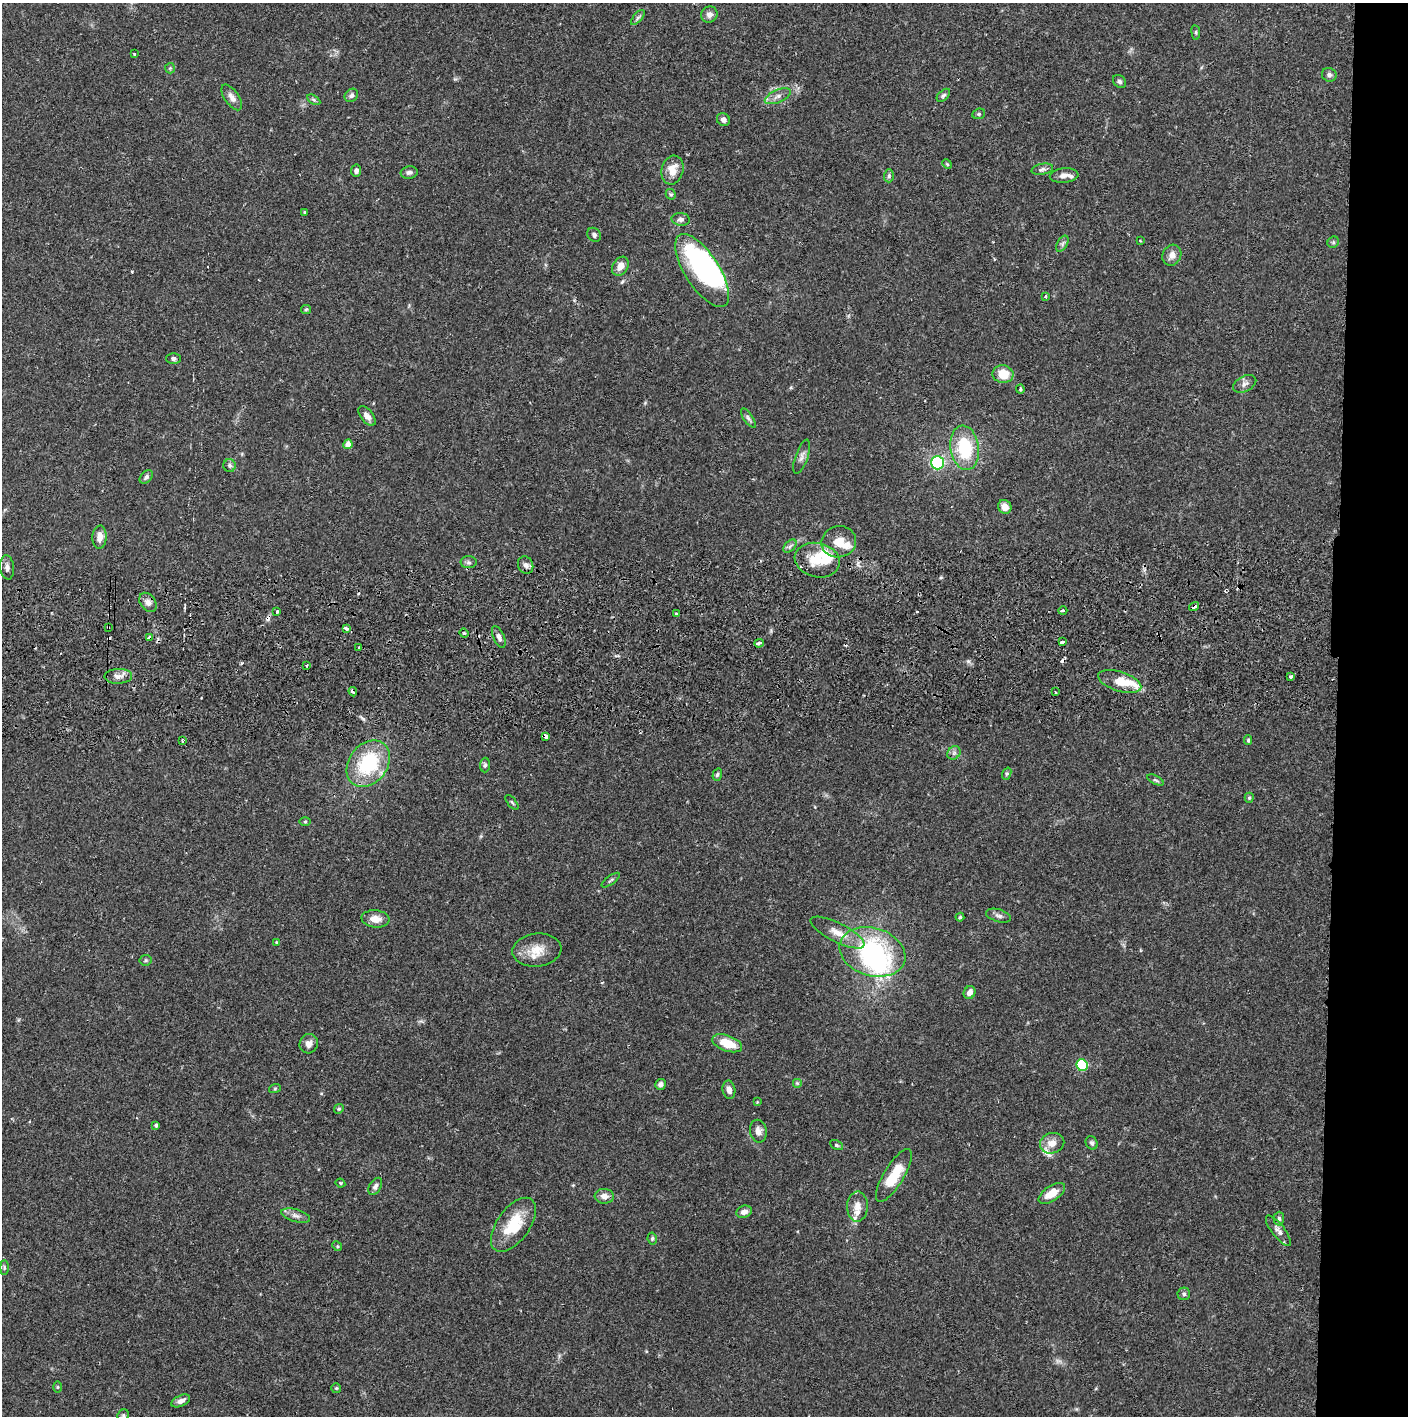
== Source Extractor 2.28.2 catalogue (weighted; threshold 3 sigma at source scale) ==
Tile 6 of 3 x 3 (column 3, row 2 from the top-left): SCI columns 2815-4220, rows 1472-2885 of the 4227 x 4358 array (HDU 1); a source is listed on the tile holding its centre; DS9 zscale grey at full resolution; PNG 1410 x 1418 px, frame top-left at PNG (2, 3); each listed source drawn as its Kron ellipse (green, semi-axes under 4 px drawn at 4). Shown black and unused: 5% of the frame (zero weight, under 2 of 3 exposures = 3% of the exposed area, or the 3 px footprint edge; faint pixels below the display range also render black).
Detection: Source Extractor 2.28.2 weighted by HDU 2 'WHT'; one run over the whole footprint, this tile lists its part. Background 0.068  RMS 0.0048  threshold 0.0218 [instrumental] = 3 sigma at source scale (4.5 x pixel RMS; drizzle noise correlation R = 1.50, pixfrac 1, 0.05/0.05 arcsec/px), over >= 5 px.
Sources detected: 147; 1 too faint to see at this stretch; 4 inside a brighter object's white glare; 9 cosmic-ray / hot-pixel residue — neither listed nor drawn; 6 inside a brighter listed object's ellipse — not listed separately; the other 127 listed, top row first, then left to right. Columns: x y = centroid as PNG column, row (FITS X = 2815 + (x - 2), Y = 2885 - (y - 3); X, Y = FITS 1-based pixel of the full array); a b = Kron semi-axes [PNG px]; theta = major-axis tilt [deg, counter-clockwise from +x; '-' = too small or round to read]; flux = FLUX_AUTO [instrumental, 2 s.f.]
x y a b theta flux
709 15 8 8 - 2.4
638 17 9 4 48 1.2
1196 32 7 4 -83 0.67
134 54 3 3 - 0.96
170 68 5 5 - 0.67
1329 75 7 7 - 1.5
1119 81 7 5 -46 1
351 95 7 6 - 1.3
943 95 8 5 44 1
778 96 14 6 24 2.5
232 97 15 7 -56 3
314 100 7 4 -31 0.9
979 114 6 5 - 0.82
723 120 7 6 - 1.8
947 164 5 4 - 0.54
1042 169 11 5 10 1.4
672 170 14 11 76 6.6
356 171 6 5 - 1.7
409 172 8 6 11 1.5
1064 175 14 7 4 2.7
889 176 6 5 - 0.93
671 194 5 4 - 0.7
305 212 3 3 - 0.74
681 219 9 6 -4 1.7
594 235 7 6 - 1.3
1140 241 3 2 - 0.42
1333 242 6 5 - 0.82
1062 244 9 5 60 1.3
1172 255 11 9 64 3.2
620 266 10 7 59 3.9
702 271 42 17 -57 39
1045 296 3 3 - 0.8
306 309 5 4 - 0.59
173 359 7 5 -1 1.2
1003 374 10 9 - 9.5
1245 384 12 7 28 2.3
1020 389 4 3 - 0.77
367 416 11 6 -52 2.6
748 418 11 4 -55 1.2
348 444 5 4 - 5.4
965 448 22 14 -82 25
802 457 18 6 71 2.3
937 463 6 6 - 52
230 465 6 6 - 1.2
146 477 8 5 44 1.4
1005 507 7 6 - 3.9
100 537 11 7 86 4.2
839 542 17 15 13 7.5
790 546 8 4 45 1.2
817 560 23 17 -13 12
469 562 8 6 -2 1.2
526 565 9 7 -69 2.1
7 568 12 7 -84 1.9
148 602 10 7 -53 2.6
1194 607 5 3 - 1.4
277 611 3 3 - 1.6
1063 611 4 3 - 2.7
676 613 3 3 - 0.8
108 627 3 2 - 0.41
346 628 4 3 - 1.9
464 633 5 4 - 0.64
499 637 12 5 -67 2.1
150 638 4 3 - 2.3
1062 642 4 3 - 3.6
759 643 5 3 - 1.3
359 647 3 3 - 1.1
307 666 3 2 - 0.5
118 676 14 7 1 3
1291 676 3 3 - 0.9
1120 681 22 9 -18 9.2
353 692 5 3 - 3.7
1055 692 3 2 - 0.66
545 736 4 3 - 5.4
1248 740 5 4 - 0.65
182 741 3 2 - 0.61
954 753 7 6 - 1.3
368 764 25 19 52 35
485 765 7 5 89 1
1007 774 6 4 70 0.7
717 775 6 4 72 0.82
1155 780 9 4 -26 0.86
1249 798 5 4 - 0.72
512 802 9 2 -50 0.66
305 821 5 3 - 0.53
611 880 11 3 36 0.88
999 916 13 6 -16 1.9
960 917 4 4 - 0.66
375 919 14 8 -6 4.9
837 933 30 9 -27 6.9
276 942 3 3 - 0.39
537 950 24 16 6 9.2
872 952 34 24 -17 66
146 960 6 5 - 0.78
970 992 7 5 59 3.3
727 1043 15 7 -19 10
309 1044 10 9 - 2.7
1082 1065 6 5 - 34
797 1083 5 5 - 0.67
660 1084 5 5 - 1.7
275 1088 6 4 20 0.57
729 1090 9 6 -79 2.7
757 1102 4 4 - 0.39
339 1109 5 4 - 0.69
156 1125 4 4 - 0.95
758 1131 11 8 -80 2.9
1052 1143 12 10 20 4.4
1092 1143 7 5 -62 1.1
837 1145 7 4 -27 0.83
894 1175 30 10 59 15
340 1183 5 3 - 0.67
375 1186 9 5 59 1.6
1052 1193 15 7 34 7.3
604 1196 9 7 -5 3.1
857 1206 15 10 89 4.9
744 1212 8 6 16 2.4
296 1216 15 6 -15 2.4
1279 1219 7 5 88 1.1
513 1225 31 16 54 18
1278 1231 18 6 -52 2.7
652 1238 6 4 -80 0.8
337 1246 5 4 - 0.63
4 1268 7 3 -90 0.69
1184 1294 6 6 - 1.1
57 1387 6 4 90 0.58
336 1388 5 5 - 0.6
181 1401 10 5 24 2.5
123 1415 6 5 - 0.78
Overlapping masked pixels (flux is a lower limit): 5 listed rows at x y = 1194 607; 108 627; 150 638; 353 692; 545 736